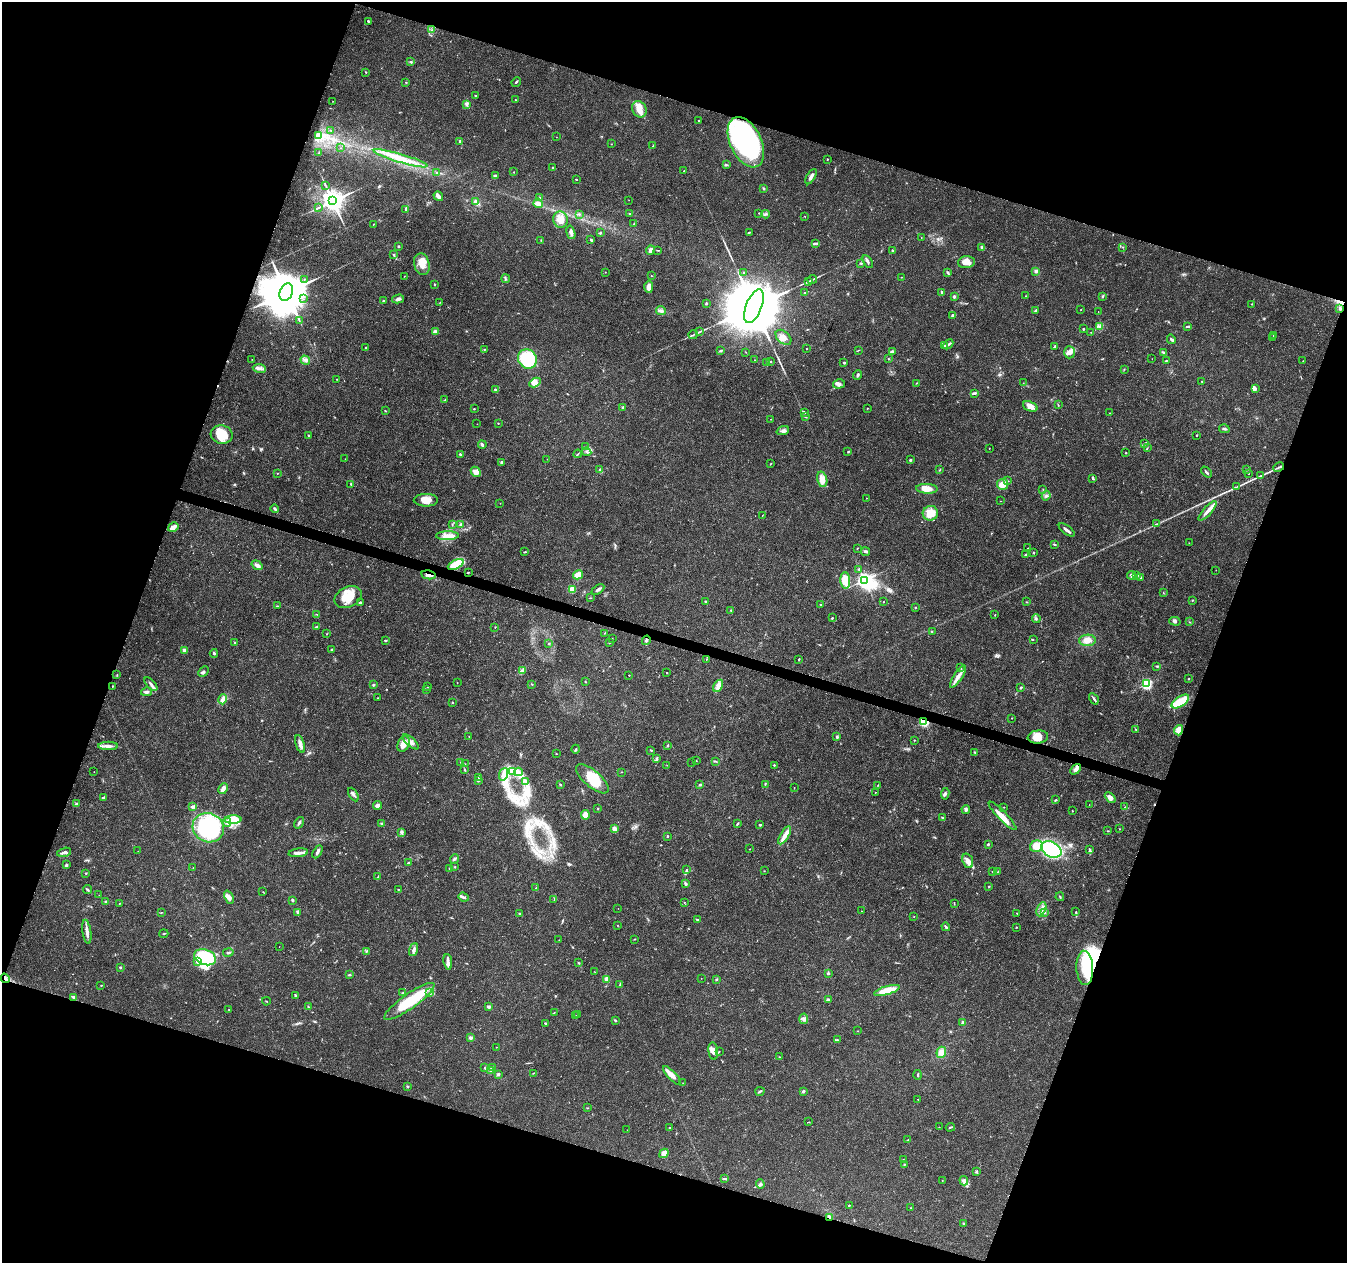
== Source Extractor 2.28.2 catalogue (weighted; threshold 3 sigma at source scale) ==
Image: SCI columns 11-5387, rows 282-5325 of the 5392 x 5545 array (HDU 1 of 3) = the unmasked area's bounding box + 8 px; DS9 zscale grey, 4 x 4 block average (1 PNG px = mean of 4 x 4 image px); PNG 1349 x 1265 px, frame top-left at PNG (2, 2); each listed source drawn as its Kron ellipse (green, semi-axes under 4 px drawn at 4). Shown black and unused: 38% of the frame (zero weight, under 3 of 4 exposures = <1% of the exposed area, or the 3 px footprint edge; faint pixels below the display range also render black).
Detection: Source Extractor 2.28.2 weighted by HDU 2 'WHT'. Background 0.0266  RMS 0.0019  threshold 0.00874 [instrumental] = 3 sigma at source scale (4.5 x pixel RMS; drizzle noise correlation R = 1.50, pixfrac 1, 0.0396/0.0396 arcsec/px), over >= 5 px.
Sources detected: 570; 10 inside a brighter object's white glare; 3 cosmic-ray / hot-pixel residue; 1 long thin detection or spike segment (spike, bleed or trail) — neither listed nor drawn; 6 coinciding with a brighter row at this scale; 46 inside a brighter listed object's ellipse — not listed separately; of the other 504, all 500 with FLUX_AUTO >= 0.205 (the completeness limit of this list) listed and drawn (4 fainter detections not listed), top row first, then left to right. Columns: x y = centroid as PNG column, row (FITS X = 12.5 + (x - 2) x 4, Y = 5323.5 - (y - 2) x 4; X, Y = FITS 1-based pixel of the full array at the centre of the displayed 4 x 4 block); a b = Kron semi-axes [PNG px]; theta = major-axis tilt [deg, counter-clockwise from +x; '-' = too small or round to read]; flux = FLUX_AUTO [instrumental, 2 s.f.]
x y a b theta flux
368 21 4 2 - 1.3
432 30 2 2 - 0.61
410 61 2 2 - 0.57
366 72 3 2 - 0.58
406 82 2 2 - 0.69
516 82 5 2 - 1.6
475 96 2 2 - 1.4
515 100 2 2 - 0.72
333 101 2 2 - 0.3
466 104 3 3 - 2
639 109 8 7 - 10
698 121 2 2 - 1.3
331 130 3 2 - 0.48
319 136 4 2 - 1.4
556 137 2 2 - 0.25
460 141 3 2 - 1.4
746 142 27 15 -65 260
611 144 2 2 - 0.41
653 146 3 2 - 0.78
340 148 2 2 - 0.31
319 153 3 2 - 1.2
401 158 28 2 -16 15
827 159 2 2 - 0.88
727 165 2 2 - 0.86
553 168 2 2 - 0.96
684 171 2 2 - 0.37
513 172 2 2 - 1.1
436 173 2 2 - 1
495 176 4 2 - 1.9
811 177 8 3 58 5.1
577 180 2 2 - 0.51
325 185 2 2 - 0.48
764 188 3 2 - 1.4
438 196 5 2 - 6.5
540 197 2 2 - 0.4
629 200 2 2 - 0.27
333 201 4 4 - 1500
476 202 3 2 - 7.3
538 203 5 4 - 5
319 207 3 2 - 1.1
405 209 2 2 - 0.63
759 213 2 2 - 0.64
579 214 3 2 - 0.83
630 214 3 2 - 1.2
765 214 4 2 - 1.9
804 216 2 2 - 0.34
560 219 8 7 - 12
373 224 2 2 - 0.41
634 224 3 2 - 1.2
571 232 7 3 -75 3.8
750 232 3 2 - 0.79
600 233 2 2 - 1.2
921 238 2 2 - 0.41
541 240 2 2 - 0.4
591 240 3 2 - 0.95
815 243 3 2 - 1.4
398 247 3 2 - 1.2
982 247 3 2 - 1.6
1123 247 2 2 - 0.32
650 250 5 3 - 4.7
658 250 2 2 - 0.54
892 250 2 2 - 1
394 255 3 2 - 0.99
868 262 7 2 -60 2.6
966 262 8 6 5 9.3
861 263 3 2 - 0.93
422 264 11 7 -77 12
1036 271 3 3 - 2.6
605 272 2 2 - 0.34
743 272 2 2 - 1
948 273 3 2 - 1.7
404 276 2 2 - 0.37
651 276 3 2 - 0.58
901 277 2 2 - 0.45
505 278 4 2 - 1.5
304 279 2 2 - 0.58
812 279 5 2 - 1.6
808 281 3 2 - 1
435 285 3 2 - 0.69
649 287 6 4 88 8.1
286 292 9 6 67 7000
942 292 4 2 - 1.7
804 293 2 2 - 2.4
1026 296 2 2 - 0.47
1103 296 4 2 - 1.1
954 297 3 3 - 1.9
304 299 2 2 - 0.86
398 299 6 3 14 3.5
383 301 2 2 - 2.1
440 302 2 2 - 0.36
706 303 3 2 - 1.4
1252 304 2 2 - 0.5
754 306 18 8 69 20000
1081 309 2 2 - 0.68
1340 309 2 2 - 1.1
661 310 5 3 - 3.3
1035 311 3 2 - 1.2
1098 312 2 2 - 0.24
952 315 4 2 - 1.5
299 320 3 2 - 0.48
1100 326 4 2 - 1.3
1188 326 4 2 - 1.4
1083 329 2 2 - 1.3
700 331 3 2 - 0.94
435 332 2 2 - 18
1091 332 2 2 - 0.44
693 334 4 2 - 1.2
1273 335 2 2 - 0.47
783 337 9 6 -42 9.5
1272 337 2 2 - 0.58
1171 339 5 2 - 2.3
948 344 6 2 44 2.4
944 345 3 2 - 1.8
1054 347 3 2 - 1.3
366 348 2 2 - 1.3
484 349 2 2 - 0.61
806 349 2 2 - 0.6
858 350 2 2 - 0.44
720 351 4 2 - 1.4
892 351 3 3 - 1.7
746 352 2 2 - 0.43
1069 352 6 5 - 5.1
1163 352 3 2 - 1.2
252 359 2 2 - 0.33
527 359 10 9 - 70
888 359 2 2 - 0.43
1152 359 2 2 - 0.24
305 360 5 3 - 3
755 360 2 2 - 0.31
1166 361 3 2 - 0.61
1303 361 2 2 - 0.4
771 362 2 2 - 0.98
767 363 3 3 - 1.3
844 363 2 2 - 4.1
259 368 7 3 -8 4
1124 369 2 2 - 0.48
858 375 5 2 - 1.9
337 379 2 2 - 0.57
1202 381 2 2 - 0.8
535 382 6 4 28 5.1
917 383 2 2 - 0.7
1023 383 2 2 - 0.3
839 384 6 4 16 4.1
1255 388 4 3 - 2.4
495 390 3 2 - 1.7
975 393 4 2 - 2
445 400 2 2 - 0.58
1058 405 3 2 - 0.69
1030 406 7 5 -23 8.2
623 407 2 2 - 4.4
868 408 2 2 - 0.39
474 409 2 2 - 1.3
385 411 2 2 - 0.94
804 412 3 2 - 1.3
1109 413 2 2 - 0.28
805 417 3 2 - 0.87
770 419 2 2 - 0.39
498 423 2 2 - 0.68
477 424 2 2 - 0.25
1224 429 5 2 - 2.3
783 431 6 3 22 3
222 434 11 9 -13 30
308 435 4 2 - 0.96
1196 435 2 2 - 1.1
1144 444 3 2 - 0.6
482 445 4 2 - 2.2
585 447 3 2 - 0.89
989 448 2 2 - 0.31
1147 448 3 2 - 0.67
848 451 2 2 - 0.6
587 452 5 2 - 1.8
1126 453 2 2 - 0.72
460 454 4 2 - 1.5
578 454 4 2 - 1
345 459 2 2 - 0.28
547 459 2 2 - 0.28
910 460 2 2 - 4.7
501 462 3 2 - 2
770 464 2 2 - 0.46
1279 467 6 2 27 1.8
1246 469 2 2 - 0.87
600 470 3 2 - 1.3
940 470 3 2 - 0.64
476 472 5 4 - 8.9
1206 472 6 2 -49 2
277 473 2 2 - 0.56
1249 474 2 2 - 0.37
1261 475 3 2 - 0.86
1093 478 3 2 - 1.6
822 479 8 5 -75 12
1008 481 2 2 - 0.74
351 484 3 2 - 0.84
1003 484 6 5 - 13
1236 487 2 2 - 0.51
927 489 11 5 -2 11
1043 489 2 2 - 0.52
1046 496 4 2 - 1.9
867 498 2 2 - 0.26
426 500 12 6 0 11
1000 501 2 2 - 0.29
500 503 2 2 - 0.3
275 509 4 3 - 1.6
1207 511 12 3 48 7.4
930 513 8 7 - 21
762 516 2 2 - 0.42
452 524 2 2 - 0.47
460 524 2 2 - 0.97
1156 524 4 2 - 1.2
173 527 5 3 - 8.3
1067 530 9 2 -37 4.5
448 536 11 4 1 8.6
1189 543 2 2 - 0.36
1054 544 3 2 - 1.4
857 548 2 2 - 0.45
1028 548 2 2 - 0.55
866 551 4 3 - 2.6
525 552 4 2 - 1
1034 552 2 2 - 0.7
1026 555 4 2 - 1.8
456 564 8 4 25 36
257 565 6 3 -34 4.8
859 569 3 2 - 1.4
1216 570 2 2 - 0.31
468 572 3 2 - 0.76
429 575 7 2 -11 4.5
578 575 5 4 - 16
1132 575 4 3 - 3.1
1136 575 4 2 - 1.4
1141 578 2 2 - 0.94
845 580 8 5 -84 26
864 580 2 2 - 400
572 589 2 2 - 53
598 589 7 2 32 3.5
1163 593 2 2 - 0.53
348 597 14 10 26 31
591 598 2 2 - 0.44
1192 600 2 2 - 0.69
705 601 2 2 - 1.1
883 602 2 2 - 0.57
1026 602 2 2 - 0.58
360 603 3 2 - 1.5
820 605 2 2 - 1.6
277 606 3 2 - 0.83
915 607 2 2 - 0.6
731 610 2 2 - 0.74
317 614 2 2 - 0.38
995 615 2 2 - 0.62
832 618 3 2 - 0.96
1036 618 4 3 - 1.7
1175 621 6 3 -15 2.6
1189 622 2 2 - 0.53
316 627 4 2 - 0.76
495 627 3 2 - 0.5
932 631 2 2 - 0.4
605 633 2 2 - 0.45
326 634 2 2 - 0.48
612 638 2 2 - 0.27
385 640 3 2 - 1.5
646 640 5 2 - 1.7
1033 640 2 2 - 0.5
1087 640 8 5 1 11
235 643 3 2 - 0.97
609 643 2 2 - 0.41
549 644 2 2 - 1
184 650 2 2 - 11
332 650 4 3 - 1.5
214 653 4 2 - 1.6
707 659 2 2 - 0.32
799 659 2 2 - 1.8
1157 666 2 2 - 0.81
961 668 2 2 - 1.3
203 671 6 3 44 2.3
522 671 2 2 - 0.72
667 673 2 2 - 1
117 675 2 2 - 0.58
629 675 2 2 - 0.95
958 677 13 4 56 7.3
1188 679 3 2 - 0.57
585 681 2 2 - 0.54
457 682 2 2 - 0.33
151 684 8 2 -46 3.4
532 684 2 2 - 0.71
1146 684 2 2 - 190
374 685 2 2 - 1.8
112 686 2 2 - 0.62
718 686 7 4 62 7.8
428 687 2 2 - 0.24
1021 687 2 2 - 1.5
427 689 2 2 - 0.34
146 692 5 3 - 3.1
377 698 2 2 - 0.68
223 699 5 3 - 3.7
1094 699 6 2 -58 2.1
1180 701 10 5 34 20
452 703 2 2 - 0.67
1012 718 2 2 - 0.9
924 722 2 2 - 130
1135 729 4 2 - 1
1179 730 5 4 - 11
469 736 2 2 - 0.41
837 737 3 3 - 1.8
1038 737 10 6 6 16
914 740 2 2 - 0.68
411 742 10 3 -42 6.3
300 744 9 2 -72 7.9
403 744 8 5 67 16
668 745 3 2 - 1.1
108 746 10 3 -1 6.2
576 749 4 2 - 1.5
651 750 3 2 - 0.9
975 752 3 2 - 1.3
556 754 2 2 - 0.43
656 759 3 2 - 1.5
696 761 2 2 - 0.42
715 761 4 2 - 1.2
461 762 4 2 - 1.7
692 762 2 2 - 0.37
465 764 2 2 - 0.3
667 765 2 2 - 0.35
774 765 2 2 - 1.3
464 769 3 2 - 1
1075 769 6 3 48 6.1
94 772 2 2 - 0.36
512 772 3 2 - 1.6
518 772 4 3 - 3.3
622 772 2 2 - 0.48
504 774 6 3 70 6
479 777 2 2 - 0.86
592 779 20 8 -40 28
478 780 3 2 - 2.2
525 781 3 2 - 0.73
560 784 3 2 - 1
765 784 3 2 - 0.9
700 785 4 2 - 1.4
878 785 2 2 - 0.48
794 787 2 2 - 0.24
223 789 5 3 - 7.6
875 792 2 2 - 0.57
353 794 7 3 -60 3.3
945 794 6 3 82 2.5
103 798 3 2 - 2.4
1110 798 6 4 -45 6.1
1056 800 2 2 - 0.98
76 804 4 2 - 1.1
378 805 4 3 - 6.9
1089 805 2 2 - 0.23
192 807 2 2 - 1.2
1004 807 2 2 - 0.49
1125 807 2 2 - 0.75
598 808 2 2 - 1.1
966 809 4 3 - 2.6
1072 811 2 2 - 0.56
585 815 5 4 - 9.5
1002 816 19 4 -46 12
943 818 3 2 - 1.4
233 820 8 4 1 9.9
227 822 4 3 - 3.1
299 823 6 2 58 2.8
382 823 3 2 - 1.4
737 824 4 2 - 1.5
760 825 2 2 - 3.2
208 828 16 14 -26 160
614 829 3 2 - 7.6
1119 829 2 2 - 0.53
1107 831 2 2 - 0.64
401 832 4 2 - 1.2
785 835 10 4 59 8.3
667 836 3 2 - 1
988 844 3 2 - 1.7
1036 846 6 5 - 17
750 849 2 2 - 0.41
1090 849 2 2 - 0.98
1051 850 11 7 -28 94
138 851 2 2 - 0.2
64 852 7 3 14 3.5
318 852 7 3 61 3.2
298 853 10 3 6 4.9
454 859 5 2 - 2.3
968 861 7 5 -69 7.2
409 863 3 2 - 1.7
66 865 3 3 - 1.7
455 867 2 2 - 0.84
193 868 2 2 - 0.33
449 869 2 2 - 1.1
687 870 3 2 - 1.3
764 871 2 2 - 0.46
992 871 3 2 - 0.67
998 871 2 2 - 0.43
86 873 3 2 - 0.71
378 877 3 2 - 0.71
686 884 3 2 - 2
989 887 2 2 - 0.95
536 888 3 2 - 0.53
398 889 2 2 - 1.7
87 890 5 2 - 1.6
263 892 2 2 - 0.61
99 895 2 2 - 0.33
229 897 7 4 -65 4.4
463 897 5 3 - 2.3
1060 897 4 2 - 1.2
554 899 4 2 - 0.98
292 900 3 2 - 1.5
106 901 2 2 - 1.2
684 902 2 2 - 0.51
119 904 3 2 - 0.62
954 904 4 2 - 0.68
618 908 2 2 - 0.23
1041 909 7 3 67 4.9
861 911 2 2 - 0.44
161 912 2 2 - 0.63
298 912 3 2 - 1.4
1076 912 2 2 - 0.88
1017 913 2 2 - 0.58
1044 913 2 2 - 1.1
520 914 3 2 - 1.1
914 916 2 2 - 0.55
697 919 3 2 - 1.1
617 925 2 2 - 0.4
946 927 4 2 - 1.6
1016 927 2 2 - 1.1
87 932 12 3 -81 7.6
164 934 4 2 - 0.85
635 939 2 2 - 0.43
559 940 2 2 - 0.31
279 947 2 2 - 0.24
414 950 7 3 71 3.6
367 951 3 2 - 0.86
228 952 5 2 - 1.9
205 957 11 7 -19 66
197 962 4 3 - 3.2
448 962 8 4 -83 4.8
578 963 2 2 - 0.78
120 967 3 2 - 1.2
1085 968 17 8 -87 32
594 972 2 2 - 0.28
828 973 3 3 - 1.6
349 975 2 2 - 1
5 978 5 2 - 3.2
701 978 2 2 - 0.24
607 979 4 3 - 4.9
716 979 2 2 - 1.7
620 984 3 2 - 1.2
101 985 2 2 - 0.94
887 990 13 3 16 29
403 993 2 2 - 0.57
430 993 3 2 - 1.1
296 995 2 2 - 0.56
74 997 4 3 - 2.6
828 999 4 2 - 2.9
266 1001 4 2 - 0.65
409 1001 30 7 35 54
308 1007 3 2 - 0.97
488 1007 4 3 - 2.2
229 1009 2 2 - 0.46
554 1012 2 2 - 0.43
578 1015 2 2 - 0.81
576 1016 2 2 - 0.49
804 1019 5 4 - 3.9
615 1020 4 2 - 0.94
963 1022 3 3 - 2.7
545 1023 2 2 - 1.5
858 1031 2 2 - 0.33
471 1038 2 2 - 14
837 1040 4 2 - 1.8
496 1047 2 2 - 0.35
713 1051 8 4 -82 6.5
719 1051 2 2 - 0.68
941 1052 6 4 68 9
780 1057 2 2 - 0.43
484 1068 3 2 - 0.92
492 1068 3 2 - 1.3
491 1070 2 2 - 2.2
533 1073 2 2 - 0.59
498 1074 3 2 - 2.9
672 1075 12 3 -46 9
918 1075 5 2 - 1.2
683 1083 2 2 - 0.42
408 1087 3 2 - 1.1
760 1091 4 2 - 1.9
803 1091 2 2 - 2.2
918 1099 2 2 - 0.5
587 1108 2 2 - 0.48
809 1122 2 2 - 0.48
939 1127 2 2 - 0.34
950 1127 4 2 - 1.2
669 1128 3 2 - 1
627 1130 2 2 - 0.25
908 1140 2 2 - 0.81
664 1153 5 3 - 9.6
903 1159 2 2 - 0.41
904 1165 2 2 - 0.78
976 1171 3 2 - 0.98
724 1179 2 2 - 0.79
942 1181 2 2 - 0.39
964 1181 5 2 - 1.9
760 1184 4 3 - 2.9
849 1205 2 2 - 1.3
911 1208 2 2 - 0.37
830 1217 3 2 - 12
963 1223 3 2 - 1.1
Overlapping masked pixels (flux is a lower limit): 9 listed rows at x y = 746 142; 286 292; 1340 309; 1279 467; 429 575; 924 722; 1085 968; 5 978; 830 1217
Diffuse or blended objects may show on this block-average render without a row.